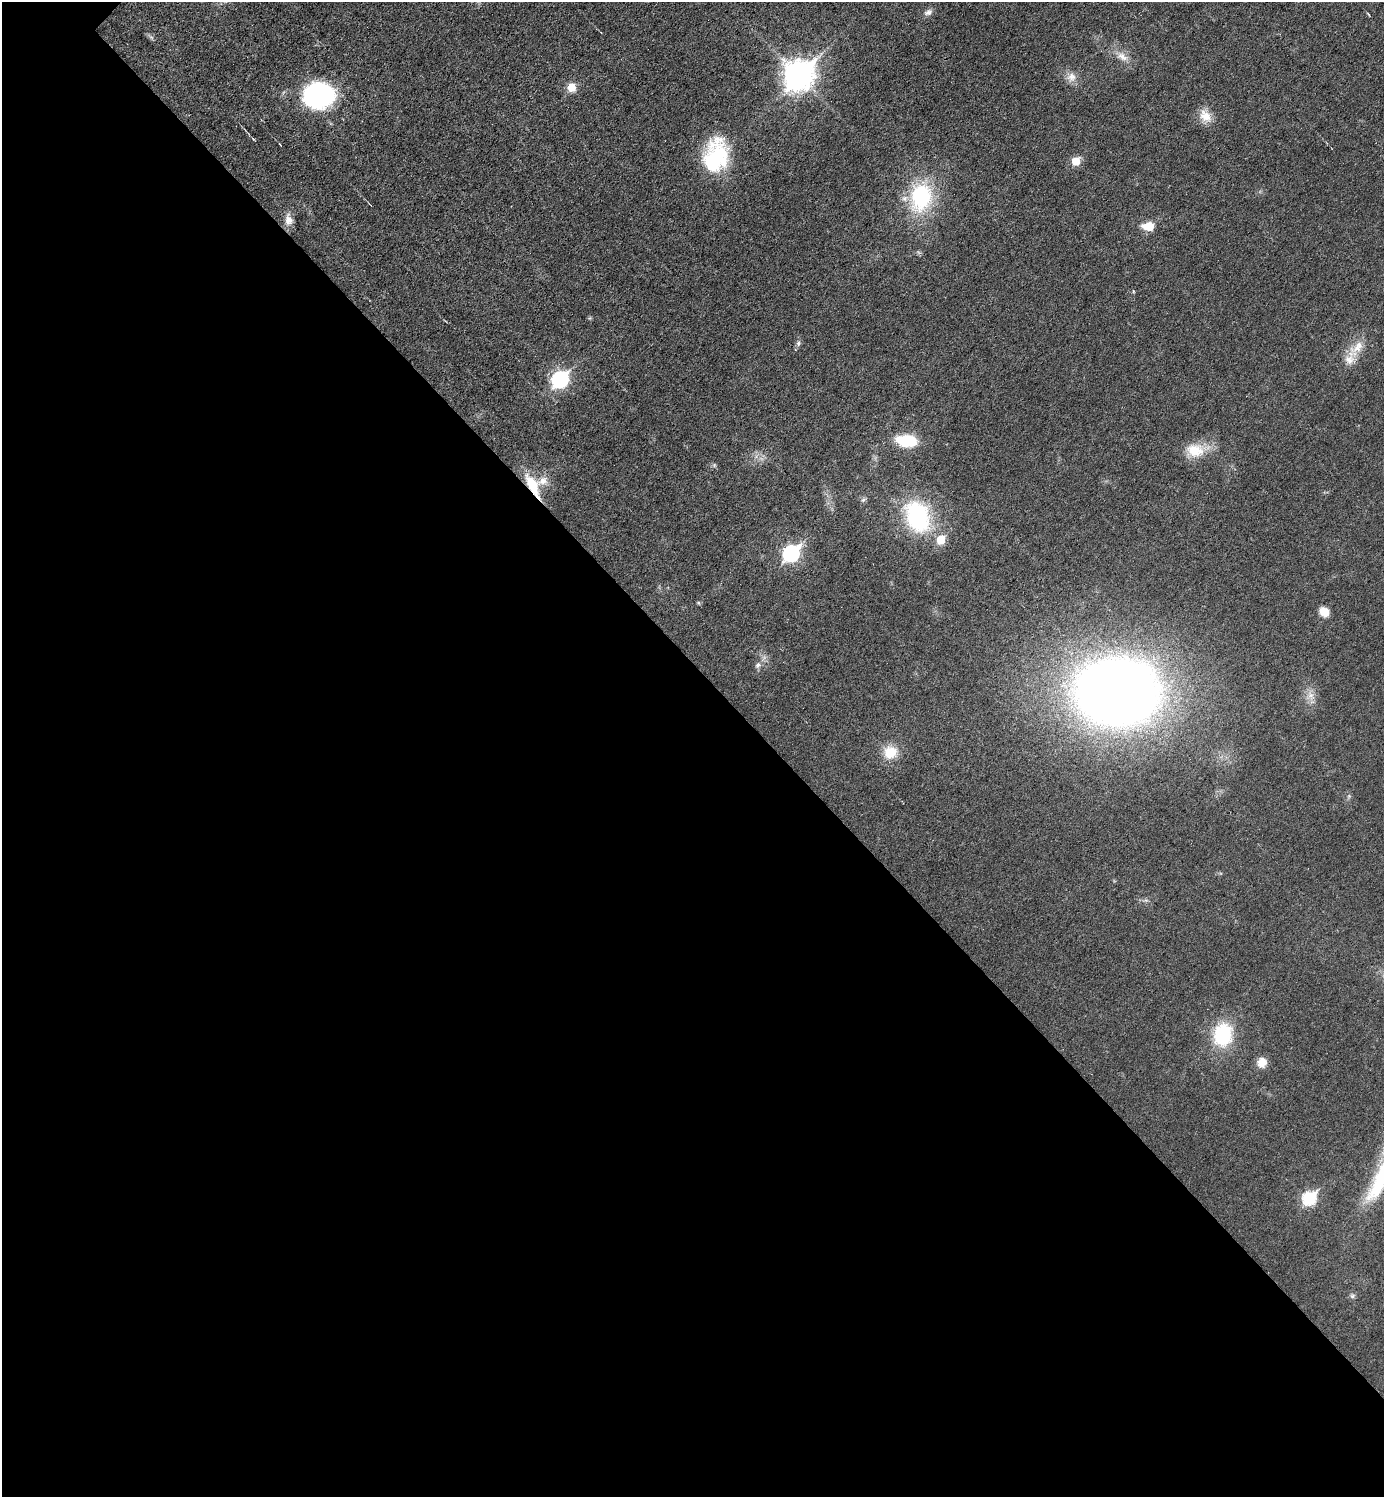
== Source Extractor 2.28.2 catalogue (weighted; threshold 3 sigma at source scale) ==
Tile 14 of 4 x 4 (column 2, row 4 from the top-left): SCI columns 1537-2918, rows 2-1496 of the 5981 x 5981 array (HDU 1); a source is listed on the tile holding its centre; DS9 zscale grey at full resolution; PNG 1386 x 1499 px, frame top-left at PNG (2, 2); no overlay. Shown black and unused: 56% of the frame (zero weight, under 3 of 6 exposures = <1% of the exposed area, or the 3 px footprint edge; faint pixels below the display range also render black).
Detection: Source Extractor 2.28.2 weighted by HDU 2 'WHT'; one run over the whole footprint, this tile lists its part. Background 0.0173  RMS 0.0035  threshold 0.0144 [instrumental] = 3 sigma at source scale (4.09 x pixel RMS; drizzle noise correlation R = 1.36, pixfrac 0.8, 0.05/0.05 arcsec/px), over >= 5 px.
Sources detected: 36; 1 inside a brighter listed object's ellipse — not listed separately; the other 35 listed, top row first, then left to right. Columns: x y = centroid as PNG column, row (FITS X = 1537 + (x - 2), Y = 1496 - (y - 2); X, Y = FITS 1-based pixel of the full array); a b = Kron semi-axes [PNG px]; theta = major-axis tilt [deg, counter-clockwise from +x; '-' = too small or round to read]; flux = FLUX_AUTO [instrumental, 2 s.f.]
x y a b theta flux
928 12 11 7 21 1.5
1122 56 17 10 -32 3.4
798 75 12 10 48 410
1071 77 13 12 - 2.8
572 87 6 6 - 8.3
319 96 28 23 4 52
1205 116 19 13 -47 4.3
716 156 36 24 75 29
1076 161 6 5 - 8
921 197 38 27 79 27
289 220 16 11 -83 2.9
1149 226 13 9 -1 5.5
1133 291 4 3 - 0.3
798 343 8 5 83 0.81
1357 347 26 12 38 5.6
560 379 8 7 - 79
906 441 15 9 -7 19
1195 450 24 17 -7 8.3
543 481 14 11 33 3.3
532 485 30 11 -62 10
863 500 7 5 43 0.73
917 516 26 18 -69 45
941 540 6 6 - 9.4
791 553 9 7 46 72
698 603 5 4 - 0.44
1324 612 11 9 -41 3.9
758 665 8 7 - 1.2
1117 692 51 41 0 550
1311 696 12 8 -63 2.6
890 752 18 17 - 6.8
1223 1035 20 16 79 24
1262 1062 12 11 - 3.2
1382 1177 84 22 63 34
1309 1198 8 6 41 39
1352 1296 8 6 27 0.81
Overlapping masked pixels (flux is a lower limit): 1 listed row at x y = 532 485
Isophote crosses this tile's border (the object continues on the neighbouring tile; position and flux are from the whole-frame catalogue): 1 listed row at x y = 1382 1177